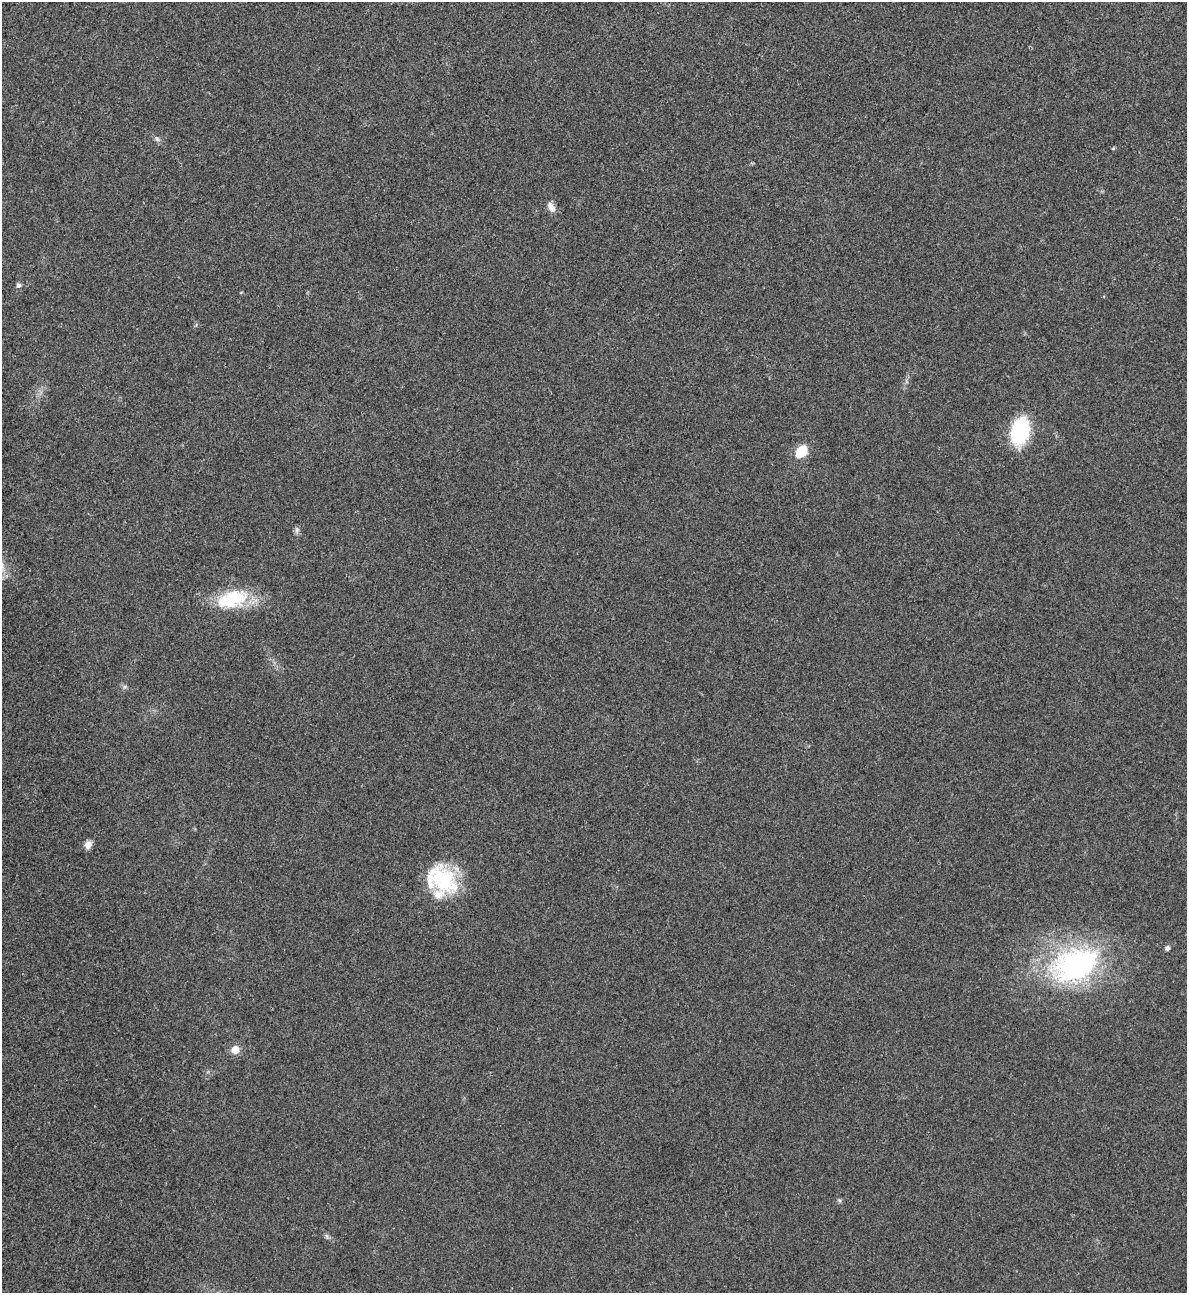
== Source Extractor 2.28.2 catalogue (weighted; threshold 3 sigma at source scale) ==
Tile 11 of 4 x 4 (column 3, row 3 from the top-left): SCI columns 2636-3820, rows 1293-2583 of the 5151 x 5169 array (HDU 1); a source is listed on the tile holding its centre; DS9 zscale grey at full resolution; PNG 1189 x 1295 px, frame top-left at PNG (2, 2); no overlay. Shown black and unused: <1% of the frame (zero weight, under 3 of 4 exposures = <1% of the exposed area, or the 3 px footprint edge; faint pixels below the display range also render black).
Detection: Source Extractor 2.28.2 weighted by HDU 2 'WHT'; one run over the whole footprint, this tile lists its part. Background 0.031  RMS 0.0046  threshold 0.0208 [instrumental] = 3 sigma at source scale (4.5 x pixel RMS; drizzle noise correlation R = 1.50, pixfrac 1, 0.05/0.05 arcsec/px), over >= 5 px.
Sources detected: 15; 1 inside a brighter listed object's ellipse — not listed separately; the other 14 listed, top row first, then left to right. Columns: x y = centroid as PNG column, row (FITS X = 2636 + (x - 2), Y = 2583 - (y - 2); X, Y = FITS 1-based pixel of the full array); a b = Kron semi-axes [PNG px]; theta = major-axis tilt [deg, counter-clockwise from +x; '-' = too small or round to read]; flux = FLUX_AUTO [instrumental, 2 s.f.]
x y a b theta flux
157 139 9 5 -42 1.3
1113 149 5 3 - 0.44
551 207 14 7 -62 3.1
18 286 5 5 - 1.4
241 292 4 3 - 0.33
1020 431 21 14 78 43
801 451 15 10 49 9.9
297 530 7 4 73 0.97
232 599 43 20 16 23
88 845 9 7 71 2.8
443 880 39 28 -31 32
1167 948 5 5 - 1.4
1075 965 60 40 21 90
235 1050 7 7 - 5.1